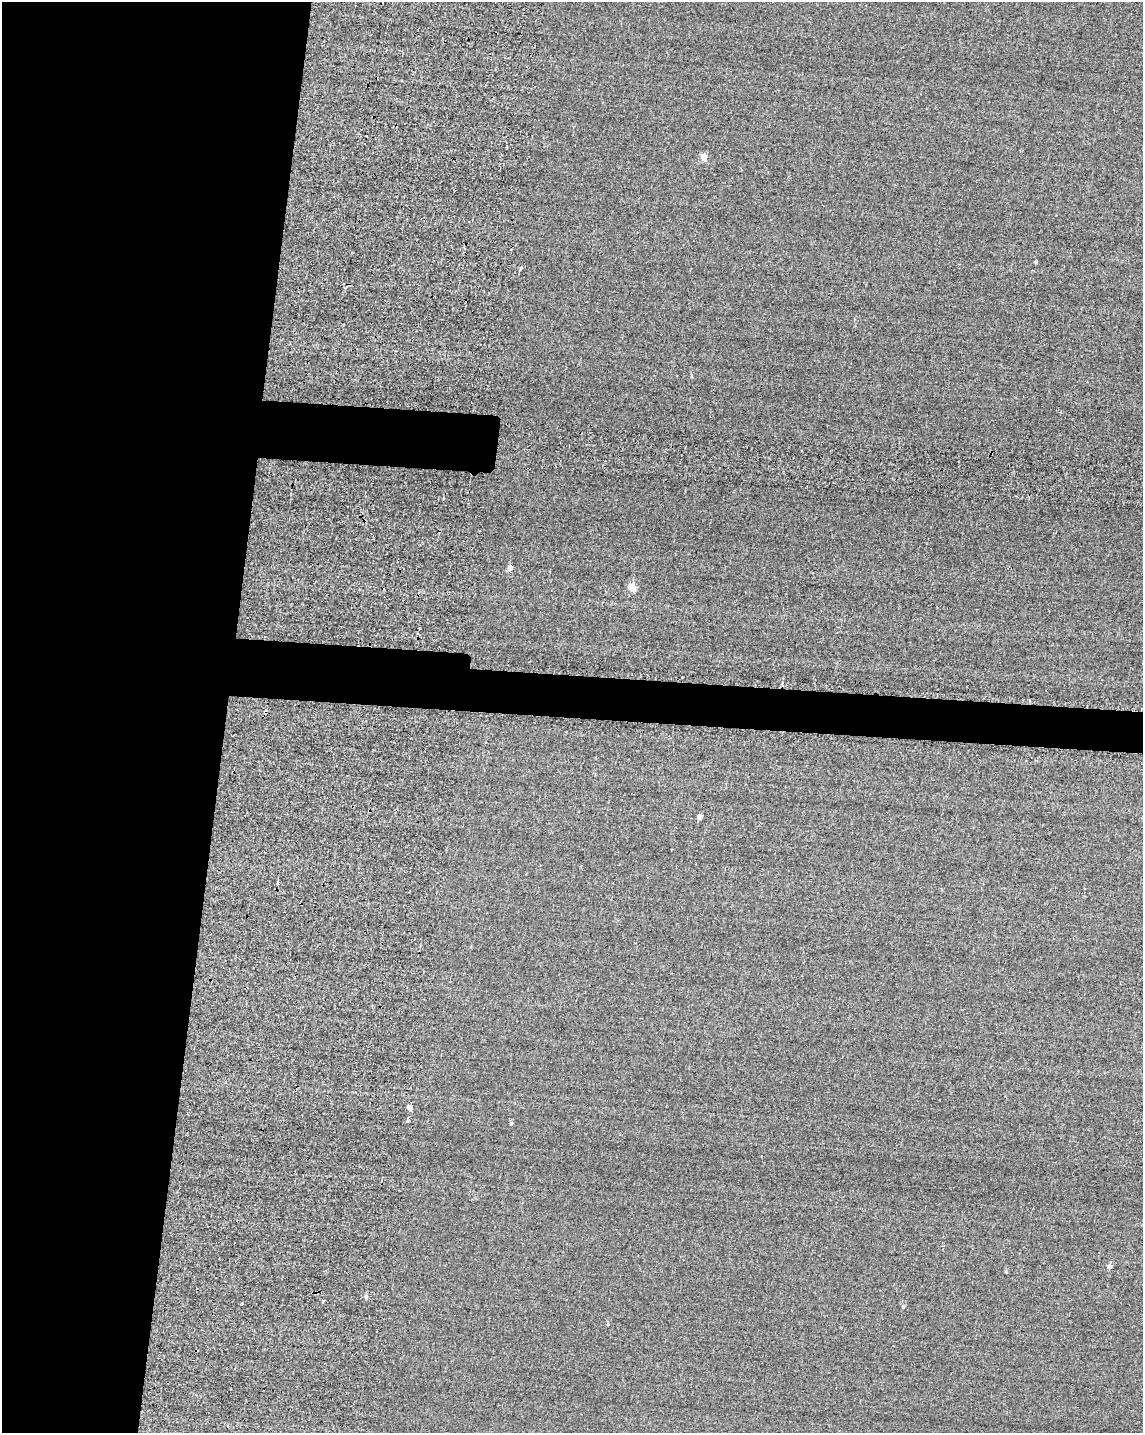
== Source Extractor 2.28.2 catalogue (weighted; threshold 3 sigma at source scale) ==
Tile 5 of 4 x 3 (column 1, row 2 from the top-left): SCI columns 27-1167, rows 1677-3107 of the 4849 x 4881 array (HDU 1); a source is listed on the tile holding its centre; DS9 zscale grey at full resolution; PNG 1145 x 1435 px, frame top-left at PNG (2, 2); no overlay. Shown black and unused: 23% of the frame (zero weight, under 2 of 3 exposures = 12% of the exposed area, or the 3 px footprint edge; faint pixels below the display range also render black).
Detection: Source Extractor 2.28.2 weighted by HDU 2 'WHT'; one run over the whole footprint, this tile lists its part. Background -0.229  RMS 3.4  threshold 15.2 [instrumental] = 3 sigma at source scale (4.5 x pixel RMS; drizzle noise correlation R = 1.50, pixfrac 1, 0.05/0.05 arcsec/px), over >= 5 px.
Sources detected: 16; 1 cosmic-ray / hot-pixel residue — not listed; the other 15 listed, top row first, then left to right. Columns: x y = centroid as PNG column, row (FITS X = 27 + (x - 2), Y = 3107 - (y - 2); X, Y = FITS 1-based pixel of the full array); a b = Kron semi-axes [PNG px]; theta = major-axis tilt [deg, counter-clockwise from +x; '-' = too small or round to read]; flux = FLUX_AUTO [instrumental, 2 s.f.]
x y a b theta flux
704 156 5 5 - 4200
1035 261 4 3 - 1100
692 375 5 3 - 390
510 567 4 4 - 1900
632 587 5 5 - 9600
700 817 4 4 - 2100
409 1107 5 4 - 1600
409 1121 4 3 - 490
511 1123 4 3 - 550
1110 1267 5 5 - 1100
366 1297 5 4 - 650
242 1304 3 3 - 3300
903 1307 4 4 - 500
607 1324 3 3 - 420
228 1426 3 2 - 290
Unlisted compact peaks at least as high as the median listed source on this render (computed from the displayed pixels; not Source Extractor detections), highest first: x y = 521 268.